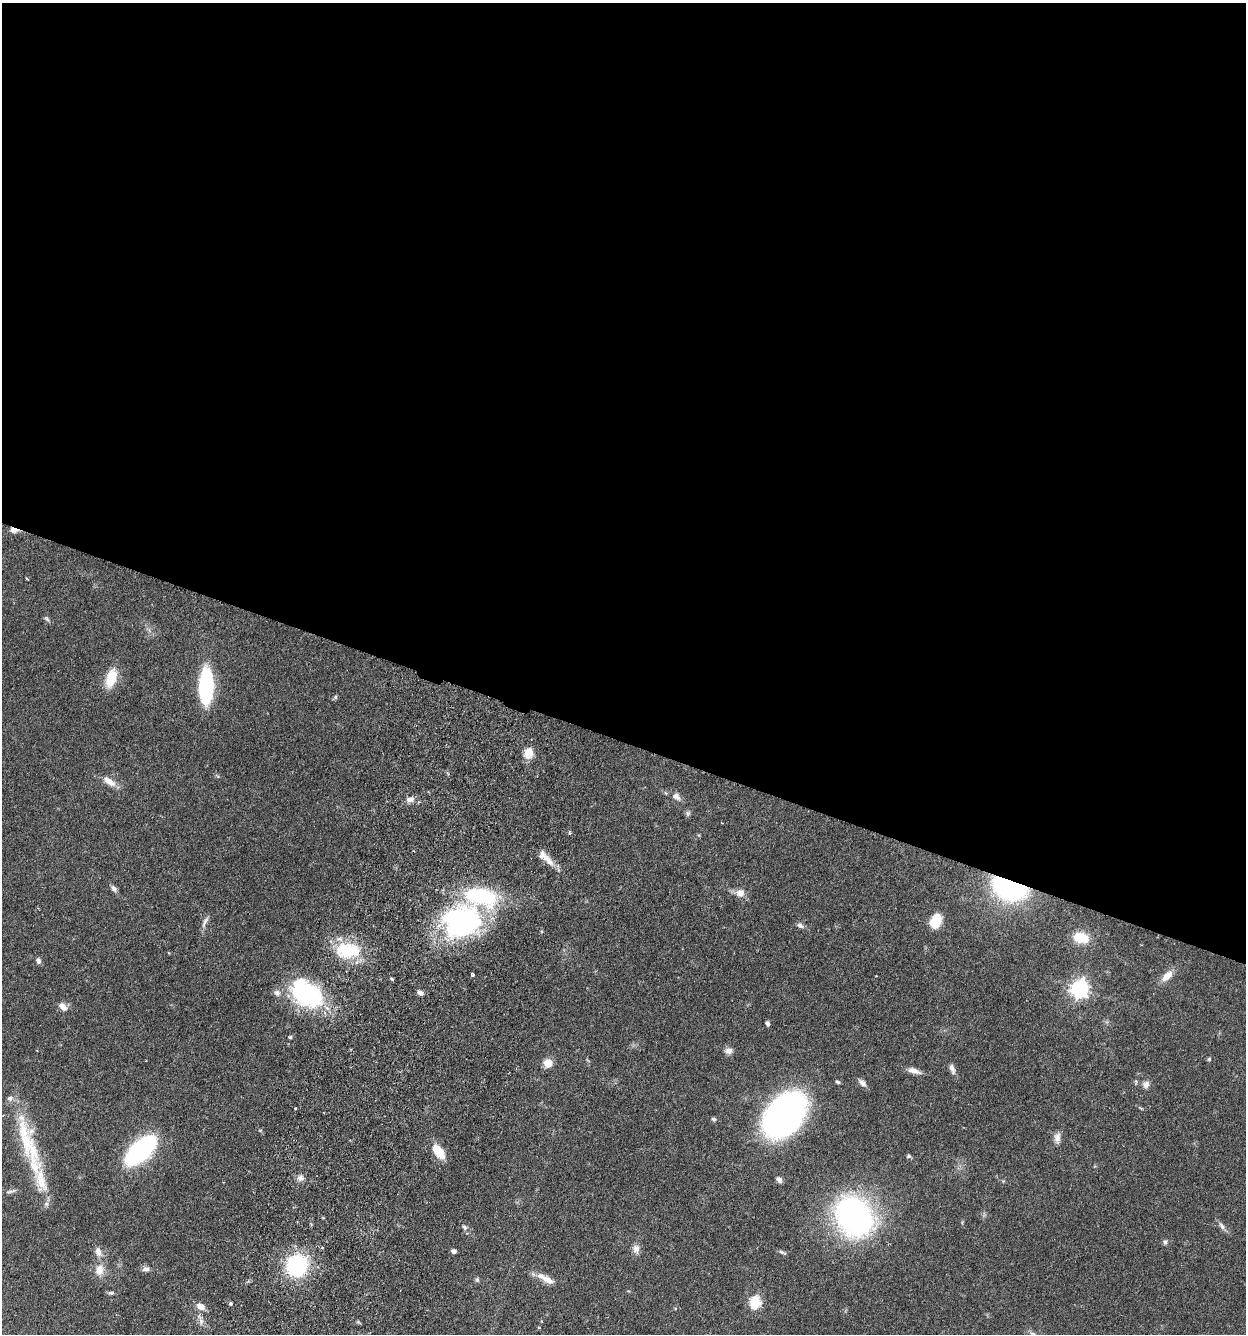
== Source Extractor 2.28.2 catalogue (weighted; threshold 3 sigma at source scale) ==
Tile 3 of 4 x 4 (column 3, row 1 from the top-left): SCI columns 2806-4049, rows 4028-5359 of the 5510 x 5381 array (HDU 1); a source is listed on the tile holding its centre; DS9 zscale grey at full resolution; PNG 1248 x 1336 px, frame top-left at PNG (2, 3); no overlay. Shown black and unused: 56% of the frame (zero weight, under 3 of 6 exposures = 4% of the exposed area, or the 3 px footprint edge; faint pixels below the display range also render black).
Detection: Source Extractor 2.28.2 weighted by HDU 2 'WHT'; one run over the whole footprint, this tile lists its part. Background 0.0651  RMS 0.0032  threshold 0.0132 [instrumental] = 3 sigma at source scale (4.09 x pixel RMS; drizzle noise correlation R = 1.36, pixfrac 0.8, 0.05/0.05 arcsec/px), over >= 5 px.
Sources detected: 76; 1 inside a brighter object's white glare — not listed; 6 inside a brighter listed object's ellipse — not listed separately; the other 69 listed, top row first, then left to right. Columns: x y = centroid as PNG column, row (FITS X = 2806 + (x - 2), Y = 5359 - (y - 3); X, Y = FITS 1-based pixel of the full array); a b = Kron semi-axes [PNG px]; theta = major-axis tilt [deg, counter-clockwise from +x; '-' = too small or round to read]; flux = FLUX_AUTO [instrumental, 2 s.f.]
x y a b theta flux
14 530 11 6 -8 1.7
27 579 3 2 - 0.31
47 619 9 4 -45 0.62
111 678 21 11 72 7.1
206 686 28 10 89 36
335 697 5 5 - 0.47
528 753 9 8 - 5.2
109 782 17 8 -33 2.9
676 797 12 9 -29 1.6
410 799 10 7 -2 1.6
688 813 7 6 - 0.66
548 860 23 8 -47 3.5
1010 886 20 13 -20 84
114 889 10 6 -50 1
740 893 13 11 -5 2.2
461 921 47 39 15 54
936 921 13 9 68 8.4
205 922 18 5 65 1.3
800 925 8 6 -39 0.98
1081 938 17 11 -13 7.3
348 950 31 17 -5 15
38 961 7 6 - 0.83
472 974 4 3 - 0.47
1167 976 15 8 46 3.2
392 979 5 3 - 0.34
1080 989 7 7 - 120
277 993 9 8 - 1.3
420 993 8 5 -24 0.99
309 994 33 24 -27 36
63 1007 10 7 -44 2
767 1023 5 4 - 0.84
290 1037 4 4 - 0.42
728 1051 9 8 - 1.5
1209 1059 5 4 - 0.43
548 1063 5 5 - 10
952 1069 14 6 -72 1.4
913 1070 14 7 -12 2
838 1082 6 4 -19 0.48
862 1083 12 6 -45 1.3
1146 1084 10 8 63 1.4
1141 1108 6 3 -19 0.33
784 1115 35 23 49 130
714 1119 6 5 - 0.54
25 1138 71 21 -79 19
1057 1138 15 8 80 1.7
141 1150 24 12 42 61
438 1151 17 8 -53 6.9
909 1156 6 4 14 0.49
300 1178 9 8 - 1.4
779 1180 7 5 -50 1
11 1191 16 3 12 0.83
854 1216 29 22 -57 110
1222 1226 14 5 -52 1.2
464 1227 7 5 -52 0.74
1165 1242 6 5 - 0.65
636 1249 12 9 -86 1.8
453 1251 5 5 - 0.89
98 1252 13 8 -77 1.8
782 1252 11 4 -27 0.59
297 1265 16 14 51 38
146 1269 10 7 2 1.1
99 1270 16 12 84 3.4
477 1280 7 5 77 0.55
548 1280 18 9 -30 2.5
111 1293 8 5 -8 0.56
755 1302 6 5 - 28
230 1303 4 3 - 0.41
200 1307 9 6 -32 2.6
1033 1334 11 5 -36 1
Overlapping masked pixels (flux is a lower limit): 2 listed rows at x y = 14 530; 1010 886
Isophote crosses this tile's border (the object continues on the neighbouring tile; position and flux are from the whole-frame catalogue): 1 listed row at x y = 1033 1334